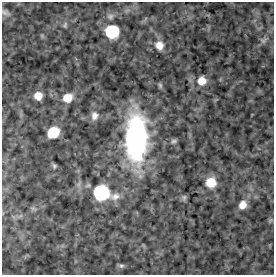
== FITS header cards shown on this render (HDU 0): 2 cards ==
NAXIS1  =                  272
NAXIS2  =                  273

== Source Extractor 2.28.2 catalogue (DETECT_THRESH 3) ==
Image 272 x 273 px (HDU 0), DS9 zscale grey, 1 PNG px = 1 image px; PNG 276 x 277 px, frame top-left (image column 1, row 273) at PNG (2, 2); no overlay
Background -1.13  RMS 3.1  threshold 9.25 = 3 sigma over >= 5 px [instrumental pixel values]
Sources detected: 20; all 20 listed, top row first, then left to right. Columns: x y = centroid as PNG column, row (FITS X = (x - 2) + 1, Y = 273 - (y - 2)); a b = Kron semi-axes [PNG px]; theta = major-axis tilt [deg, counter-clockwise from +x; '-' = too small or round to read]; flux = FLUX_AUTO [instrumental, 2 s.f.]
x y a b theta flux
5 12 13 8 -26 900
110 16 9 8 - 790
65 25 9 5 80 470
112 31 9 8 - 17000
263 41 9 6 38 570
159 45 12 10 -65 2000
202 81 10 9 - 2300
160 85 7 5 -64 340
38 96 7 7 - 1900
67 98 10 9 - 2700
94 116 11 9 86 1300
53 132 10 8 30 5800
136 138 36 17 89 53000
174 141 8 5 2 440
54 166 6 5 - 370
211 182 11 11 - 3100
101 192 11 9 -16 40000
184 197 7 6 - 410
242 205 10 8 62 1800
121 266 8 6 -1 430
At the frame edge (FLAGS 8, measured only in part): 1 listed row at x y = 5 12